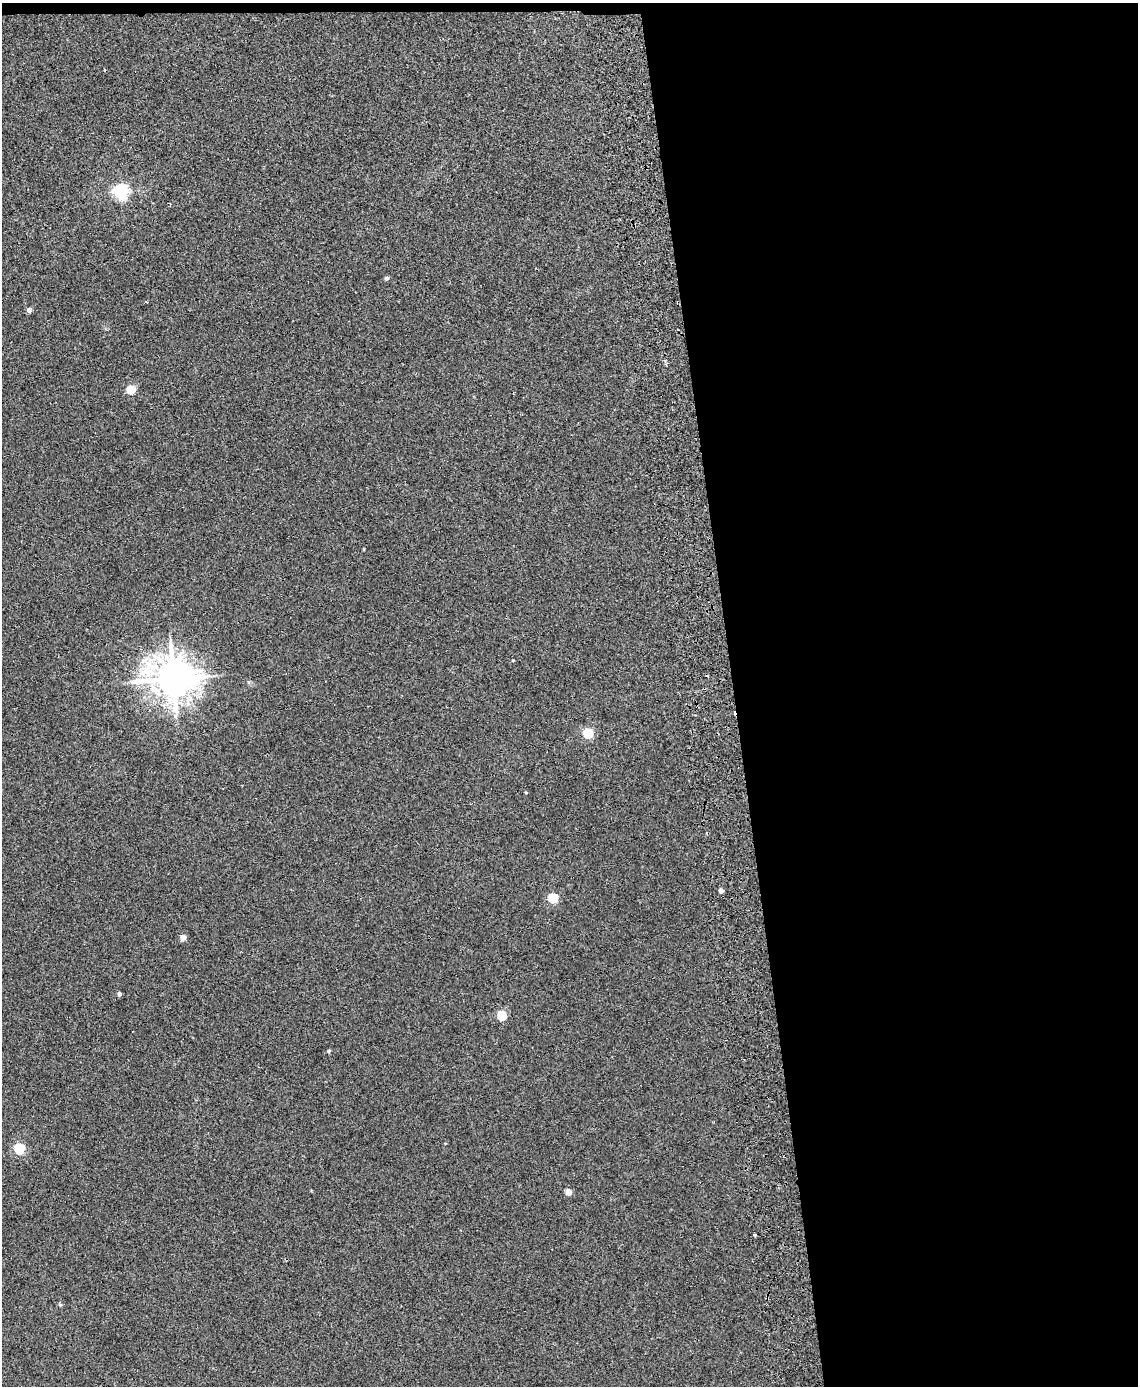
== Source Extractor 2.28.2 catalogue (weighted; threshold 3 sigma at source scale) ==
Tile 4 of 4 x 3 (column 4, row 1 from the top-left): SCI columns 3463-4598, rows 2912-4295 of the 4656 x 4538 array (HDU 1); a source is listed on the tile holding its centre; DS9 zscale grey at full resolution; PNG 1140 x 1388 px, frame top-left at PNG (2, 3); no overlay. Shown black and unused: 36% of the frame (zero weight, under 2 of 3 exposures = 3% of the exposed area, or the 3 px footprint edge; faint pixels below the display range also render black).
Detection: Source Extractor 2.28.2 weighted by HDU 2 'WHT'; one run over the whole footprint, this tile lists its part. Background 0.0315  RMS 0.0064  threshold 0.0289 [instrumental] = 3 sigma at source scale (4.5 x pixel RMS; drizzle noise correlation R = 1.50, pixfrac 1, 0.05/0.05 arcsec/px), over >= 5 px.
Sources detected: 19; all 19 listed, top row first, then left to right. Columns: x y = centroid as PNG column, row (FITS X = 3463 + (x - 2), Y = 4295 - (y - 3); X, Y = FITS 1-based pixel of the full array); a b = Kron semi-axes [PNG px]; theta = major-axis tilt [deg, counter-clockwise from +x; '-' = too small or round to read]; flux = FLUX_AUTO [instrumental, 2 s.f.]
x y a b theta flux
121 191 6 6 - 160
386 278 4 4 - 1.4
29 310 4 4 - 3
131 389 5 5 - 20
364 549 4 2 - 0.45
513 660 4 3 - 0.49
173 678 12 11 - 1800
588 733 5 5 - 43
526 793 4 3 - 0.5
721 890 4 4 - 2.9
553 898 5 5 - 38
183 937 4 4 - 6.4
119 994 4 4 - 1.6
502 1015 5 5 - 33
329 1051 5 4 - 0.84
445 1144 3 3 - 0.65
19 1148 5 5 - 48
568 1192 4 4 - 7.4
754 1235 3 3 - 1.2